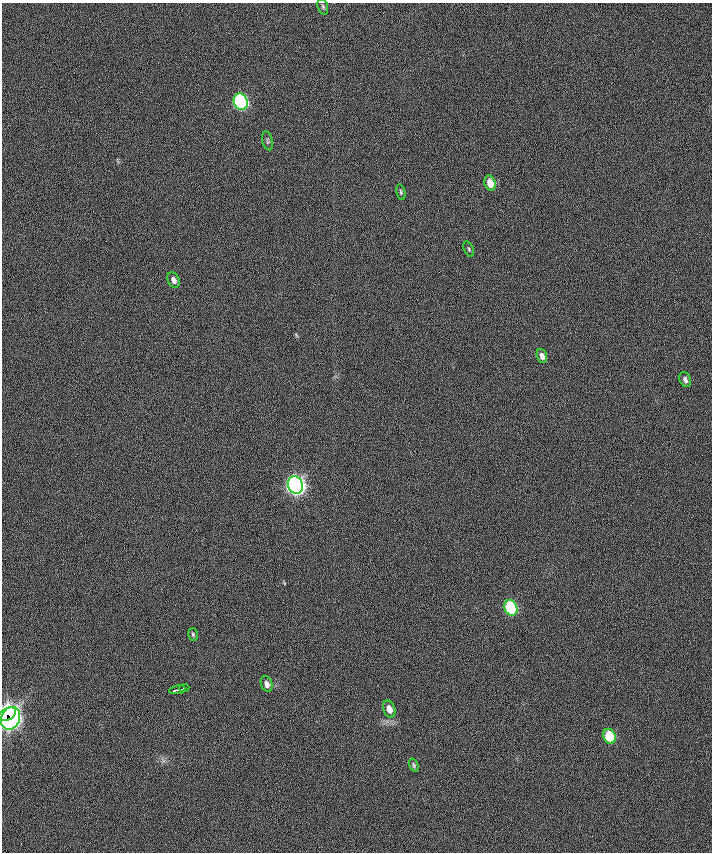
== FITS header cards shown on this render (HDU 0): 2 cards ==
NAXIS1  =                  710 /
NAXIS2  =                  850 /

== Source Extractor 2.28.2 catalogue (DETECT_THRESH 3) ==
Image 710 x 850 px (HDU 0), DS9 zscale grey, 1 PNG px = 1 image px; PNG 714 x 854 px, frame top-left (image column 1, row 850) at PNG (2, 3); each listed source drawn as its Kron ellipse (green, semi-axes under 4 px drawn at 4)
Background -0.255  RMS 12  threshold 35.7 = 3 sigma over >= 5 px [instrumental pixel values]
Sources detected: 20; all 20 listed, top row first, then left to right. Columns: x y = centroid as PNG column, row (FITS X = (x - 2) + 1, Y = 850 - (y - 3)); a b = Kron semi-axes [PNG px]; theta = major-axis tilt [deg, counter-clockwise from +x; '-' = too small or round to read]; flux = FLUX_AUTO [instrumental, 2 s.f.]
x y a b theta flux
323 7 8 5 -71 1400
241 102 8 6 -67 160000
268 141 10 5 -76 1700
490 183 8 5 -71 11000
401 192 8 4 -77 1300
469 249 8 4 -69 1200
174 280 8 5 -66 3600
542 356 7 5 -71 3800
685 380 8 5 -67 2700
295 485 9 7 -67 500000
511 608 8 6 -67 77000
193 635 6 4 -75 1300
267 684 8 5 -69 4100
184 688 5 2 - 1800
177 690 8 3 9 3400
389 709 9 6 -70 6900
7 714 9 5 27 240000
10 718 12 9 64 390000
609 736 8 6 -69 35000
414 765 7 4 -70 1200